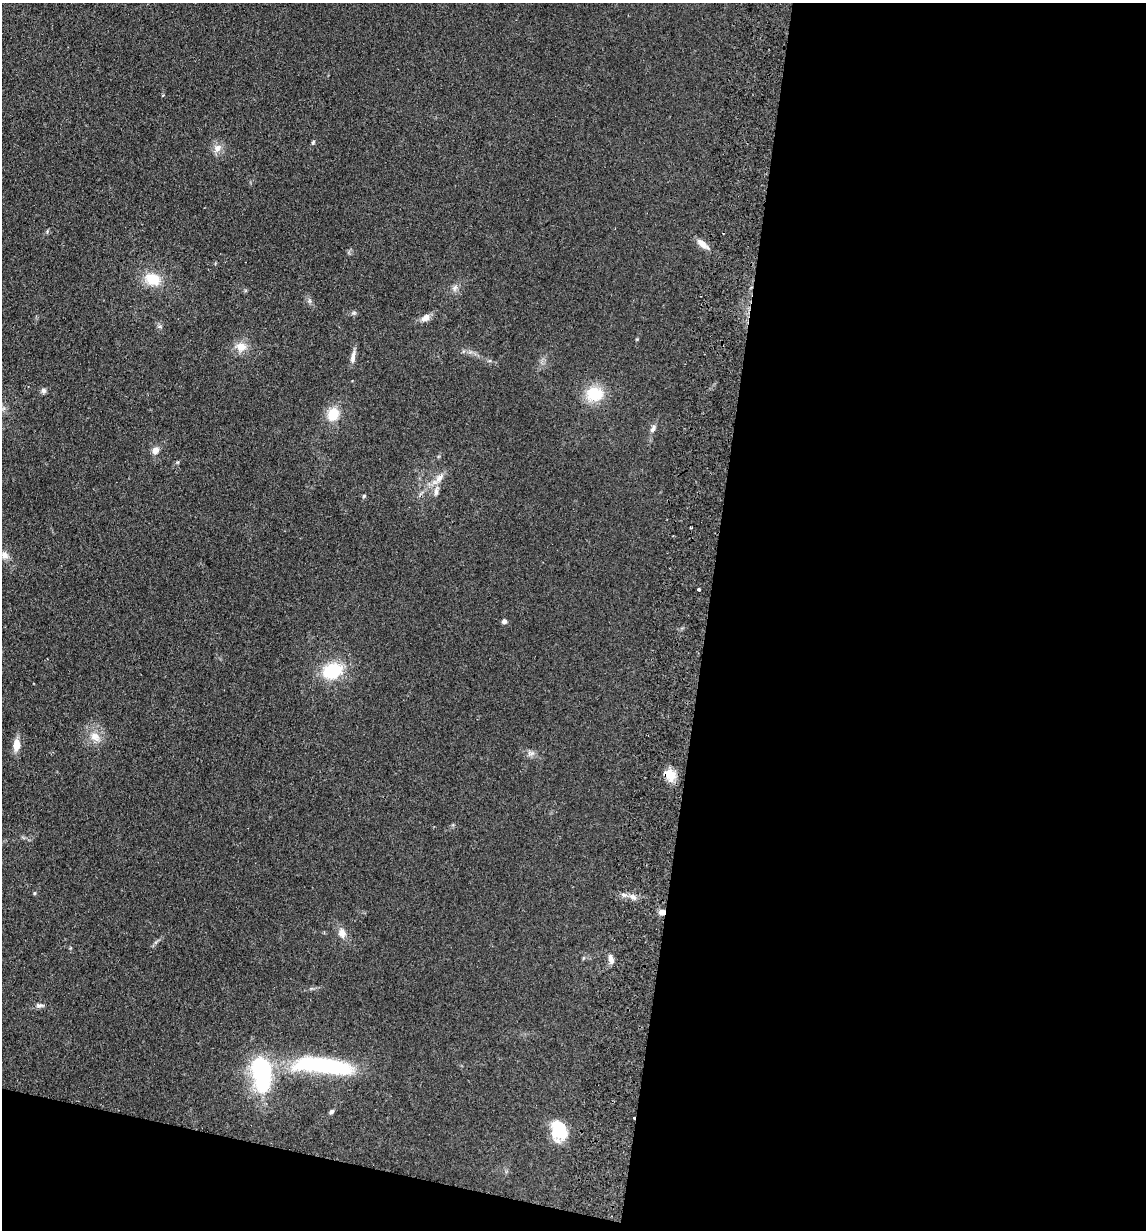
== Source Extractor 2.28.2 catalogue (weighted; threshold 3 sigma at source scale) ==
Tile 16 of 4 x 4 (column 4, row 4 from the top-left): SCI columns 3610-4753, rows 14-1241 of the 5045 x 4941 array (HDU 1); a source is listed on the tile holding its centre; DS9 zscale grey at full resolution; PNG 1148 x 1232 px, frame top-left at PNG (2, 3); no overlay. Shown black and unused: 42% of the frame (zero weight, under 2 of 3 exposures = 3% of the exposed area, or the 3 px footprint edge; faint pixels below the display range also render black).
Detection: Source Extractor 2.28.2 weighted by HDU 2 'WHT'; one run over the whole footprint, this tile lists its part. Background 0.166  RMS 0.012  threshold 0.0521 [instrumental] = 3 sigma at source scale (4.5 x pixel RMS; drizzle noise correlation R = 1.50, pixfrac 1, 0.05/0.05 arcsec/px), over >= 5 px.
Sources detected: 37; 1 inside a brighter object's white glare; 2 cosmic-ray / hot-pixel residue — not listed; the other 34 listed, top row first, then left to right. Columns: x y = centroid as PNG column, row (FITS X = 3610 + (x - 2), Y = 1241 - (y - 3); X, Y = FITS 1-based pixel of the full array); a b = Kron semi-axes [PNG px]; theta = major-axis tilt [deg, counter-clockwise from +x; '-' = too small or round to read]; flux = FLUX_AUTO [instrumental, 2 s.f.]
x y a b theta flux
313 143 7 4 63 1.8
217 148 11 9 38 7.5
702 244 14 7 -41 9.6
153 279 18 13 -18 26
455 288 10 6 48 4.2
426 318 11 8 37 7.1
241 347 13 10 -8 13
353 357 19 6 80 6.1
43 390 7 6 - 3.2
594 394 20 17 1 33
333 414 13 10 65 25
653 429 11 6 67 4.1
155 450 9 7 59 6.9
439 478 15 8 46 8.8
436 491 14 6 82 6.2
364 496 5 4 - 1.4
4 555 11 9 -41 7
699 590 3 3 - 2.1
504 621 4 4 - 5.9
332 671 20 15 19 53
95 737 15 10 -60 12
16 745 14 8 84 13
531 753 11 6 -2 4.5
670 775 15 11 -35 16
35 893 5 3 - 1.1
633 897 8 7 - 5.1
662 912 8 7 - 5.4
342 933 12 9 -79 8.3
610 959 13 6 -76 5.2
39 1005 12 5 -4 3.5
322 1065 68 16 -6 150
262 1074 40 20 -83 120
331 1112 6 5 - 2.7
560 1133 21 16 0 34
Overlapping masked pixels (flux is a lower limit): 2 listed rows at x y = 670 775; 662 912